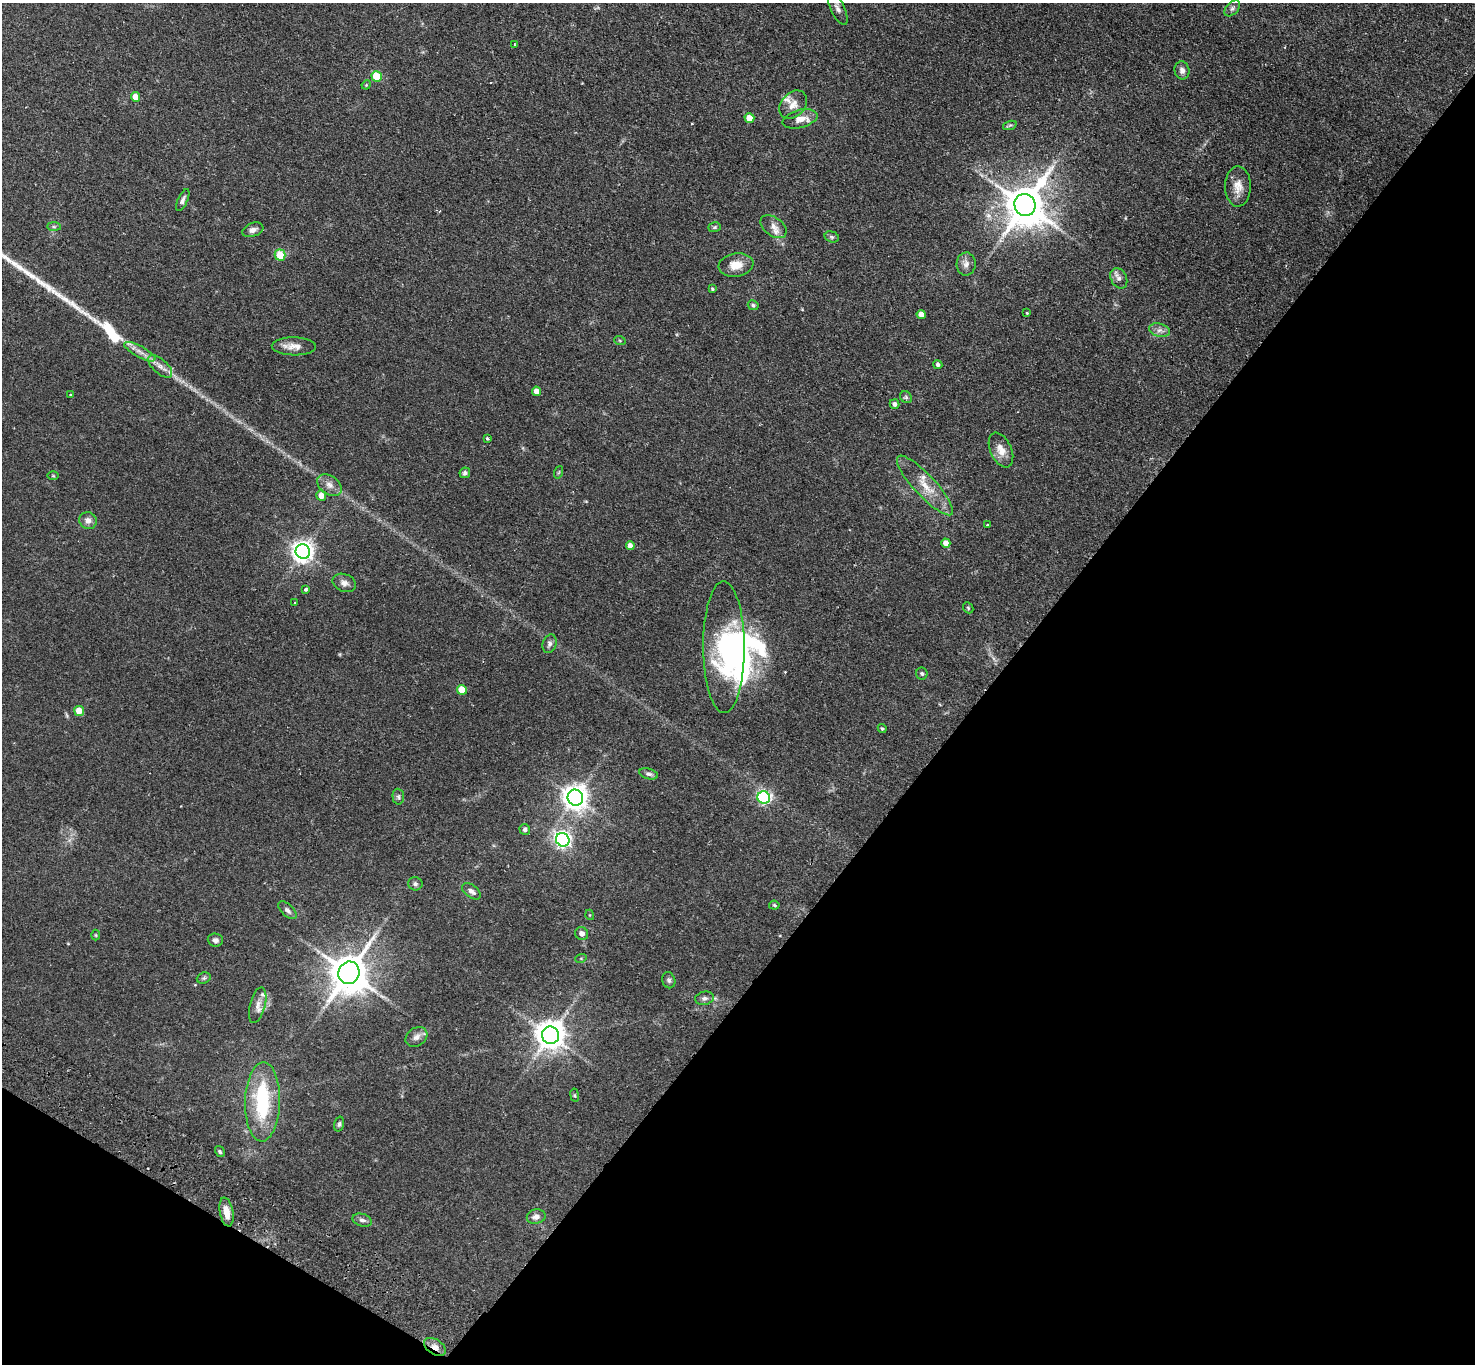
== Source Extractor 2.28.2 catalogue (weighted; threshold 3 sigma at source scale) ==
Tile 15 of 4 x 4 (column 3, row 4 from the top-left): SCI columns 2980-4452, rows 342-1703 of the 5961 x 5993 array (HDU 1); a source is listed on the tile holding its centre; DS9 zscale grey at full resolution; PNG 1477 x 1366 px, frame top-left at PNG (2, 3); each listed source drawn as its Kron ellipse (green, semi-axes under 4 px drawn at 4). Shown black and unused: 36% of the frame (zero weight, under 2 of 3 exposures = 3% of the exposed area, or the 3 px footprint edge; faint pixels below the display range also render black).
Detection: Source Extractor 2.28.2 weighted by HDU 2 'WHT'; one run over the whole footprint, this tile lists its part. Background 0.0743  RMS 0.0057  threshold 0.0258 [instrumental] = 3 sigma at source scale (4.5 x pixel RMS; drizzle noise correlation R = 1.50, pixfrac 1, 0.05/0.05 arcsec/px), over >= 5 px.
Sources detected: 100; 6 inside a brighter object's white glare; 1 long thin detection or spike segment (spike, bleed or trail) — neither listed nor drawn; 3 inside a brighter listed object's ellipse — not listed separately; the other 90 listed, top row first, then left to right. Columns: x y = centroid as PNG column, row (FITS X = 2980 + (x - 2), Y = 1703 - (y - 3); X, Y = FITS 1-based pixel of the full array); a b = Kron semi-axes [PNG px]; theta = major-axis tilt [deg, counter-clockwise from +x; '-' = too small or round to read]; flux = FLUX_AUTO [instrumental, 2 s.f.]
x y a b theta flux
837 8 18 7 -65 3
1232 8 9 6 46 1.5
515 45 4 2 - 0.4
1182 70 9 7 -78 2.6
377 76 5 5 - 20
366 85 5 4 - 0.54
135 97 5 4 - 6
793 105 16 11 48 5.4
749 118 5 5 - 7.1
800 119 18 9 15 5.6
1010 125 7 4 18 0.88
1238 186 20 13 -90 6.6
183 200 12 5 66 1.8
1025 205 11 10 - 1800
54 227 7 4 0 0.94
715 227 6 5 - 0.8
773 227 14 9 -37 3.7
253 230 11 6 20 2.2
832 237 7 5 -17 0.99
280 255 5 5 - 12
966 264 11 9 86 3
736 265 17 11 9 7.2
1119 278 11 8 -64 2.5
712 289 4 4 - 0.73
753 305 5 4 - 1
1027 313 3 3 - 0.63
921 314 4 4 - 3.7
1160 330 11 6 -15 2.5
620 341 6 3 -19 0.59
294 346 22 9 -1 5
140 352 17 5 -29 3.7
938 365 4 4 - 1.3
160 366 15 7 -43 3.7
536 391 5 4 - 4.9
71 395 3 3 - 0.84
906 397 6 5 - 1
895 404 5 4 - 1.8
487 438 4 3 - 0.74
1001 450 18 10 -65 6.3
559 472 6 4 71 0.65
465 473 5 5 - 1.2
53 476 6 4 -1 0.55
329 485 13 9 -35 3.6
925 485 39 10 -47 12
321 496 5 5 - 5.6
88 521 9 8 - 2.9
987 525 3 3 - 0.45
946 543 4 4 - 3.7
630 546 5 4 - 3.2
303 552 7 7 - 370
344 583 12 8 -22 2.8
306 589 3 3 - 1.6
295 603 4 3 - 1.8
968 608 6 4 -47 0.7
549 644 9 7 73 1.9
724 647 66 21 -90 54
922 674 6 5 - 0.99
462 690 5 5 - 11
79 711 5 5 - 8.7
882 729 4 3 - 0.66
648 774 10 5 -14 1.5
398 797 8 6 -87 1.3
575 798 8 7 - 540
764 798 6 6 - 99
525 829 5 5 - 1.5
563 840 7 6 - 190
415 884 7 6 - 1.3
471 891 11 6 -37 2.6
774 905 5 4 - 0.79
287 910 11 6 -44 1.9
590 915 5 3 - 0.48
582 934 7 6 - 2.4
96 935 5 3 - 0.5
215 940 8 6 -4 1.8
581 958 5 3 - 0.56
349 973 11 10 - 1700
204 978 7 5 21 1
669 980 8 6 -74 1.3
704 998 9 6 11 1.8
258 1005 18 7 75 3.6
550 1035 8 8 - 820
416 1037 12 9 36 3
575 1095 7 3 -81 0.6
262 1102 40 17 88 39
339 1124 7 4 75 0.96
220 1152 6 4 -58 0.95
226 1212 14 6 -79 5.1
536 1217 9 7 11 3.1
362 1220 10 6 -16 1.9
435 1347 12 7 -33 3.2
Overlapping masked pixels (flux is a lower limit): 1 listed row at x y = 435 1347
Isophote crosses this tile's border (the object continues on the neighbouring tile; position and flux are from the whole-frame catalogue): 1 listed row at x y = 837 8